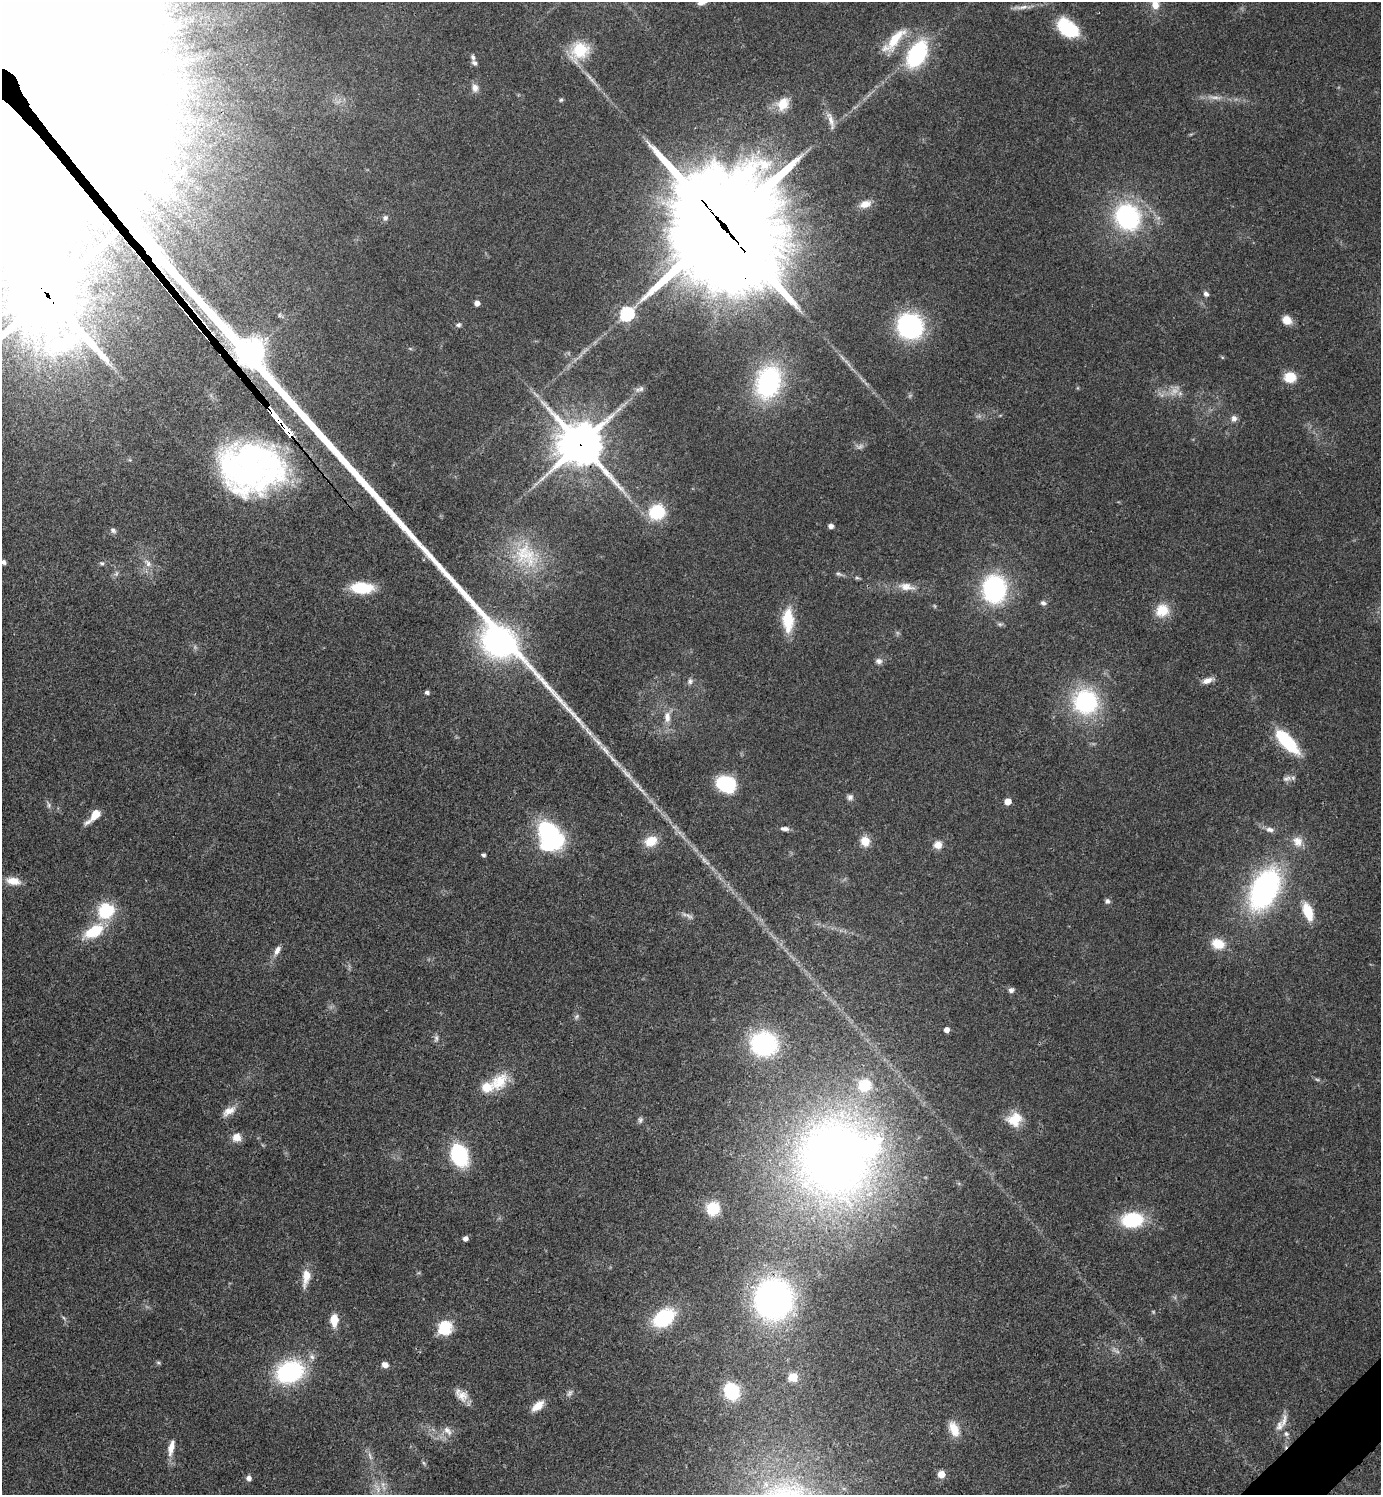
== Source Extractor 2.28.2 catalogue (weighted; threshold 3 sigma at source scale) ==
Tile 6 of 4 x 4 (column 2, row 2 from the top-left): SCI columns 1681-3059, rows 2988-4480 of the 5977 x 5979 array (HDU 1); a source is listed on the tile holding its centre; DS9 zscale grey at full resolution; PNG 1383 x 1497 px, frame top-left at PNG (2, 2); no overlay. Shown black and unused: <1% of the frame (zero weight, under 3 of 4 exposures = <1% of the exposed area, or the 3 px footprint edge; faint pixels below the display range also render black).
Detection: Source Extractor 2.28.2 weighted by HDU 2 'WHT'; one run over the whole footprint, this tile lists its part. Background 0.044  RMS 0.0048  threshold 0.0217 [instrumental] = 3 sigma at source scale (4.5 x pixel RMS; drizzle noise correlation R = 1.50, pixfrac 1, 0.05/0.05 arcsec/px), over >= 5 px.
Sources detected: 154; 12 too faint to see at this stretch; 2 inside a brighter object's white glare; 15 cosmic-ray / hot-pixel residue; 1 long thin detection or spike segment (spike, bleed or trail) — not listed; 6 inside a brighter listed object's ellipse — not listed separately; the other 118 listed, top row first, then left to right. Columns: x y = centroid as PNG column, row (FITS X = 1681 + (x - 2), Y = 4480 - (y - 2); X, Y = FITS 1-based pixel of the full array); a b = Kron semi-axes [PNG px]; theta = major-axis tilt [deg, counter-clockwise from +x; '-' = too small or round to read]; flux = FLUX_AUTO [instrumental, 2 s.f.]
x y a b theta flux
1156 3 29 10 77 10
1021 7 28 5 6 3.8
1068 28 26 16 -39 25
894 40 40 12 49 15
579 50 24 19 48 18
917 54 20 12 60 66
474 63 8 6 -26 1.4
29 70 226 142 -53 48000
475 88 11 9 -76 3.1
561 100 5 5 - 0.79
783 104 16 13 55 9
831 121 27 7 -76 4.8
865 204 16 9 19 4.8
1127 217 22 18 -61 81
385 218 7 7 - 1.5
724 227 44 39 -66 11000
1206 294 7 6 - 1.8
47 295 32 23 -60 3600
477 303 4 4 - 3
627 314 7 6 - 86
279 315 6 4 90 0.7
1287 320 11 9 -40 5.1
458 325 7 6 - 1.1
910 326 20 19 - 79
1290 377 9 8 - 14
768 382 27 19 72 86
641 389 9 8 - 1.7
1174 391 16 10 39 4.9
276 417 15 4 -52 900
1234 418 9 8 - 2.2
287 431 15 4 -54 640
580 444 17 15 -43 1600
251 468 110 85 -2 270
657 512 15 13 27 24
831 526 5 4 - 2.4
113 530 8 6 -26 1.5
526 556 42 30 -43 31
4 562 6 5 - 1.4
102 563 6 6 - 1
148 563 14 8 -47 3.6
839 574 10 5 -16 1.3
906 587 22 10 -9 6.2
362 588 20 10 -4 23
994 589 18 15 -89 93
1043 603 8 6 -14 1.5
1162 610 16 15 - 10
788 620 31 14 -90 16
879 661 9 8 - 2
690 681 9 8 - 1.8
1207 681 13 7 22 3.5
427 692 6 4 -23 1.2
1085 701 14 13 - 82
667 717 18 9 89 5.4
1285 738 26 12 -41 26
605 750 27 7 -50 6.2
627 774 27 7 -46 6
1287 778 13 7 16 2.3
726 784 18 15 -26 29
850 797 8 8 - 1.7
1008 801 5 5 - 7.1
48 805 11 5 -75 1.5
94 816 18 7 46 8.3
785 829 11 5 -4 2
1270 830 11 6 -10 2.4
550 836 23 16 -65 88
651 841 14 11 24 9.3
865 841 11 10 - 6.3
1298 841 15 13 -48 5.5
938 845 10 9 - 4.4
483 855 4 4 - 1.2
704 860 13 5 -50 2.3
13 881 19 9 -8 6.1
1265 889 35 20 63 130
1107 901 7 6 - 1.3
106 911 14 13 - 26
1308 911 18 9 -70 14
94 931 25 12 30 19
1218 944 17 12 -22 9.4
277 950 13 7 60 3.1
1011 990 7 6 - 1.7
577 1017 8 5 56 1.1
946 1030 5 4 - 3.4
436 1038 11 6 79 1.5
763 1044 22 19 -12 69
499 1082 28 19 47 14
865 1085 15 14 - 14
229 1111 19 10 29 4.9
1014 1119 18 16 26 11
640 1120 8 7 - 1.4
236 1137 11 10 - 4.8
459 1155 19 14 -68 42
833 1159 69 62 -82 430
713 1208 13 12 - 15
1132 1220 17 12 4 36
465 1239 5 4 - 2.5
306 1277 22 9 81 7.3
773 1299 30 28 86 190
64 1318 7 4 -45 0.87
664 1318 15 10 35 49
334 1320 12 8 89 7.9
445 1328 6 6 - 78
312 1357 8 7 - 2
158 1363 6 5 - 0.77
385 1365 7 6 - 2.7
290 1372 20 15 19 74
793 1377 6 5 - 21
731 1391 13 11 -64 33
569 1393 11 6 58 1.6
461 1395 19 11 -43 5.3
538 1406 15 8 40 6.5
1284 1420 23 7 77 4.2
954 1429 19 11 -67 7.5
447 1431 14 8 -48 3.4
171 1447 20 7 78 5.4
424 1463 7 4 -53 0.75
941 1474 5 5 - 9
249 1478 6 6 - 2
383 1486 17 6 -77 3.6
Overlapping masked pixels (flux is a lower limit): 7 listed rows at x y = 29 70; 724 227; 47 295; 276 417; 287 431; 580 444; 251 468
Isophote crosses this tile's border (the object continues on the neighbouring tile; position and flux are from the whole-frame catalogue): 3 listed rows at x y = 1156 3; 29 70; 47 295